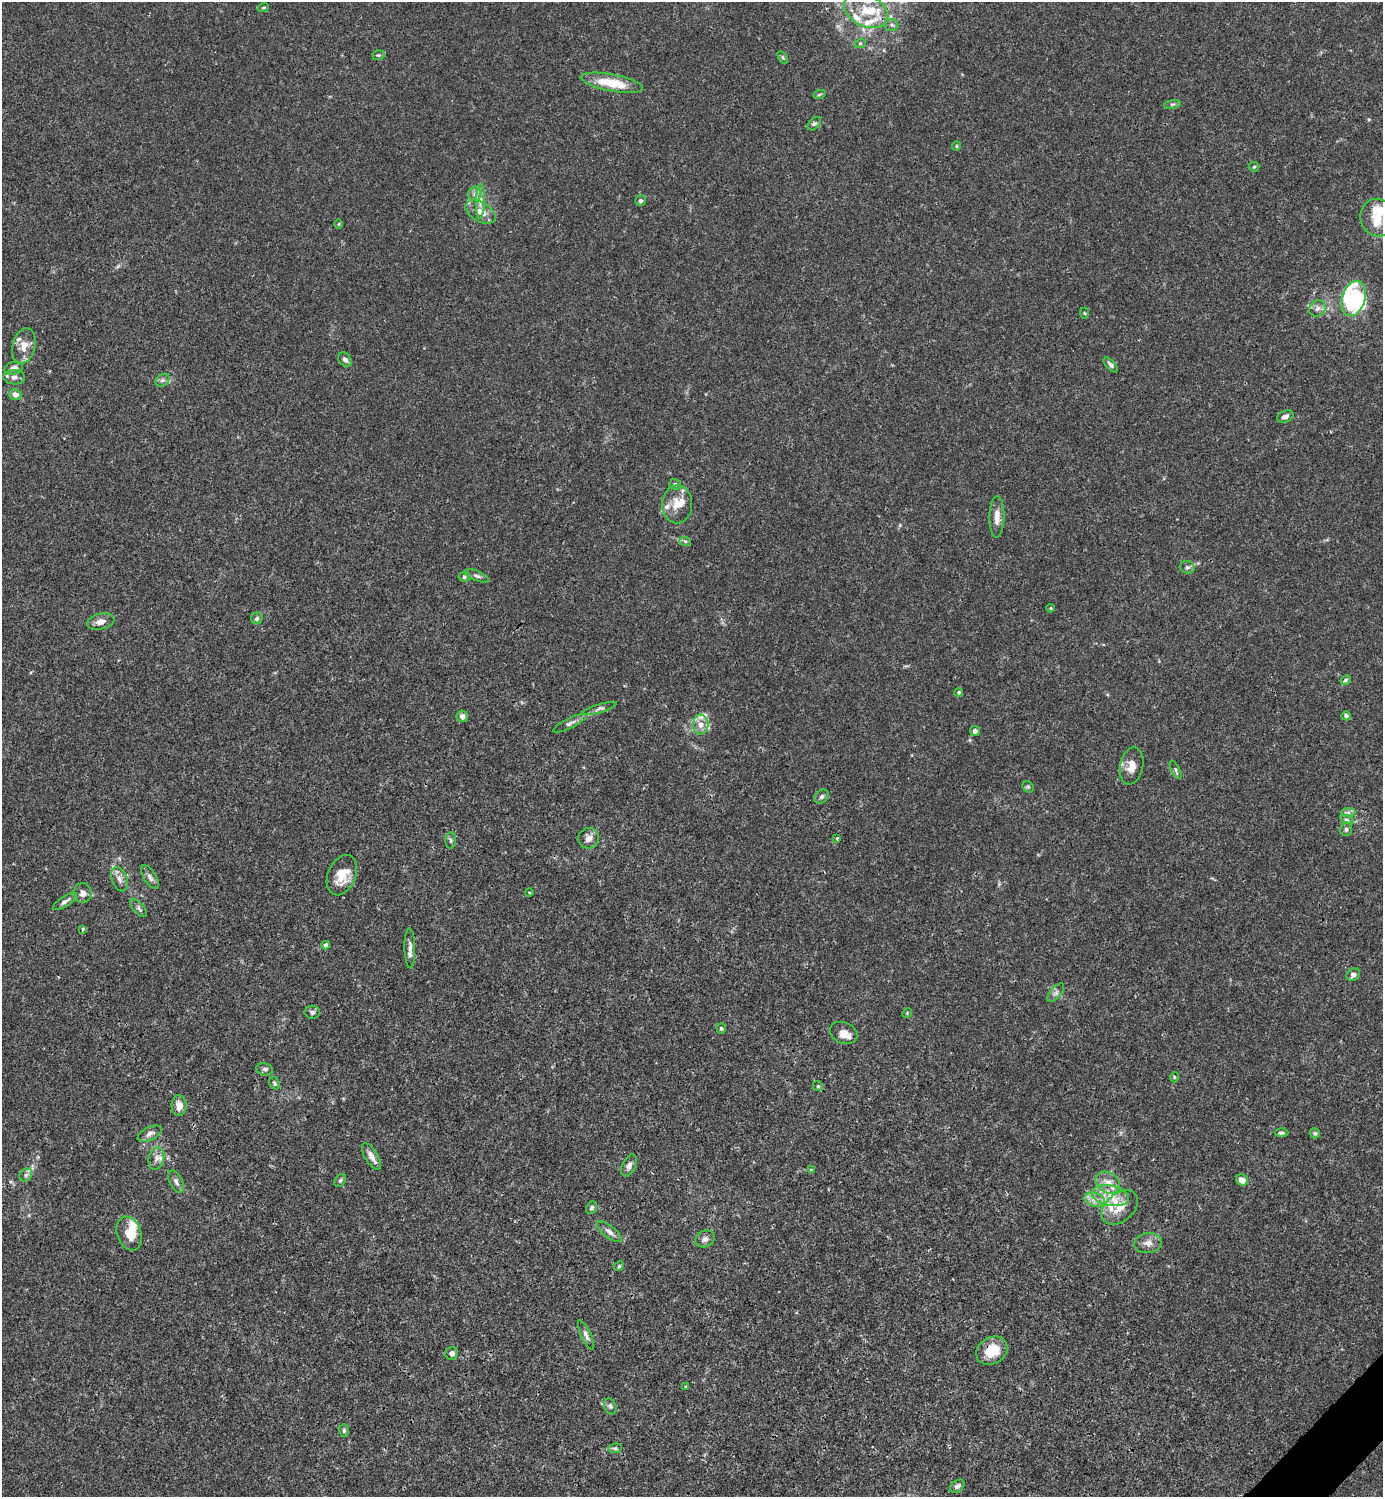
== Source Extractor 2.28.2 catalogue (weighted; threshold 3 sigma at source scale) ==
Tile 6 of 4 x 4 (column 2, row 2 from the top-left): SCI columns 1681-3061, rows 2990-4484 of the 5981 x 5982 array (HDU 1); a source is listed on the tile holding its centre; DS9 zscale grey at full resolution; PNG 1385 x 1499 px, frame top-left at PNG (2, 2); each listed source drawn as its Kron ellipse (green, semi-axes under 4 px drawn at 4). Shown black and unused: <1% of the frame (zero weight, under 3 of 4 exposures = <1% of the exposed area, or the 3 px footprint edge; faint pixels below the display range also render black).
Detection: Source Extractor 2.28.2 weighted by HDU 2 'WHT'; one run over the whole footprint, this tile lists its part. Background 0.0153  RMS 0.0021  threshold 0.00965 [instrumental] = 3 sigma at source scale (4.5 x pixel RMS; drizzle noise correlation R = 1.50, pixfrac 1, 0.05/0.05 arcsec/px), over >= 5 px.
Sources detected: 126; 2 inside a brighter object's white glare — neither listed nor drawn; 17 inside a brighter listed object's ellipse — not listed separately; the other 107 listed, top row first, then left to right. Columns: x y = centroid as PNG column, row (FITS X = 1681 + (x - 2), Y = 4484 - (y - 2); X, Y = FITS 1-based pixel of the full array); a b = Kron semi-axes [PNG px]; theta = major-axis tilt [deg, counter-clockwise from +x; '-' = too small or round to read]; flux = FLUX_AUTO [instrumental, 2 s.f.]
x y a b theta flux
263 8 6 3 19 0.23
866 11 23 15 -27 6.4
892 25 7 5 0 0.47
860 44 6 3 20 0.24
378 55 6 4 18 0.32
783 58 7 4 -59 0.29
612 83 31 8 -11 6.1
819 95 6 4 20 0.28
1172 104 8 4 8 0.37
814 124 8 5 46 0.44
956 146 5 3 - 0.19
1254 167 5 5 - 0.29
475 194 7 6 - 0.78
480 201 17 4 88 1.4
640 201 5 5 - 0.46
480 212 16 9 -30 2.3
1378 218 19 17 -70 3.8
339 224 5 3 - 0.19
1353 299 18 11 72 7
1317 308 8 7 - 0.97
1084 313 5 3 - 0.2
24 346 18 11 76 2.4
345 360 8 5 -48 0.65
1111 365 9 4 -46 0.59
14 368 9 6 14 0.96
14 377 11 7 -3 0.92
162 380 7 5 36 0.63
15 395 6 5 - 1.1
1285 417 8 6 24 0.98
675 484 6 5 - 0.39
677 504 19 15 88 3
997 517 21 7 89 1.8
685 541 6 4 -17 0.33
1187 567 7 6 - 0.54
477 576 13 5 -22 0.65
464 577 5 5 - 0.35
1051 608 4 4 - 0.23
257 618 6 5 - 0.54
101 622 14 8 13 1.5
1346 680 5 4 - 0.4
959 692 4 4 - 0.3
599 709 18 4 17 0.73
462 716 6 5 - 1.2
1346 716 5 4 - 0.5
570 723 18 5 26 0.89
701 725 10 8 86 1.5
975 731 5 5 - 0.64
1132 766 19 11 78 2.4
1176 770 10 3 -64 0.37
1028 787 6 5 - 0.32
821 797 8 6 43 0.59
1348 813 7 4 2 0.55
1347 820 6 4 -19 0.38
1346 829 7 6 - 0.53
589 838 10 10 - 1.5
837 838 3 3 - 0.23
451 840 8 5 87 0.45
342 875 21 14 67 4.1
150 877 13 6 -58 0.92
120 879 12 7 -69 1.2
529 892 4 3 - 0.15
83 893 10 9 - 1
65 901 14 5 34 0.79
139 908 11 5 -47 0.57
83 929 4 3 - 0.4
326 945 4 4 - 0.89
410 948 20 5 -89 1.1
1353 975 7 6 - 0.83
1056 993 11 5 48 0.68
312 1012 7 6 - 0.51
907 1013 5 4 - 0.26
721 1028 5 5 - 0.33
844 1033 14 10 -23 1.8
265 1069 8 6 -11 0.65
1174 1077 5 3 - 0.2
275 1083 6 5 - 0.34
818 1086 5 4 - 0.28
179 1106 10 7 88 2
1282 1133 7 4 0 0.43
1315 1133 5 5 - 0.34
150 1134 13 6 25 0.91
371 1156 15 6 -59 1.4
156 1158 11 7 78 1.1
629 1165 12 6 65 0.93
811 1170 4 3 - 0.18
26 1175 7 5 46 0.53
340 1180 7 5 50 0.39
1242 1180 6 5 - 1.8
176 1182 12 6 -64 0.84
1108 1183 13 10 -33 2.1
1110 1196 19 10 -11 3.6
1095 1200 11 6 -18 1.3
592 1208 6 5 - 0.42
1120 1208 21 14 40 3.4
609 1232 15 6 -37 1
129 1234 17 12 -71 4
705 1239 10 8 26 0.97
1148 1243 14 10 7 1.5
619 1266 5 4 - 0.27
586 1335 16 5 -65 0.87
992 1351 16 13 31 4.4
452 1353 6 6 - 0.74
686 1387 4 3 - 0.22
610 1406 8 6 -69 0.5
344 1431 6 5 - 0.35
615 1448 6 5 - 0.36
957 1486 8 5 38 0.64
Overlapping masked pixels (flux is a lower limit): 1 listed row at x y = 992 1351
Isophote crosses this tile's border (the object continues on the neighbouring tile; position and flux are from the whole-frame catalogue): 1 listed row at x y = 866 11